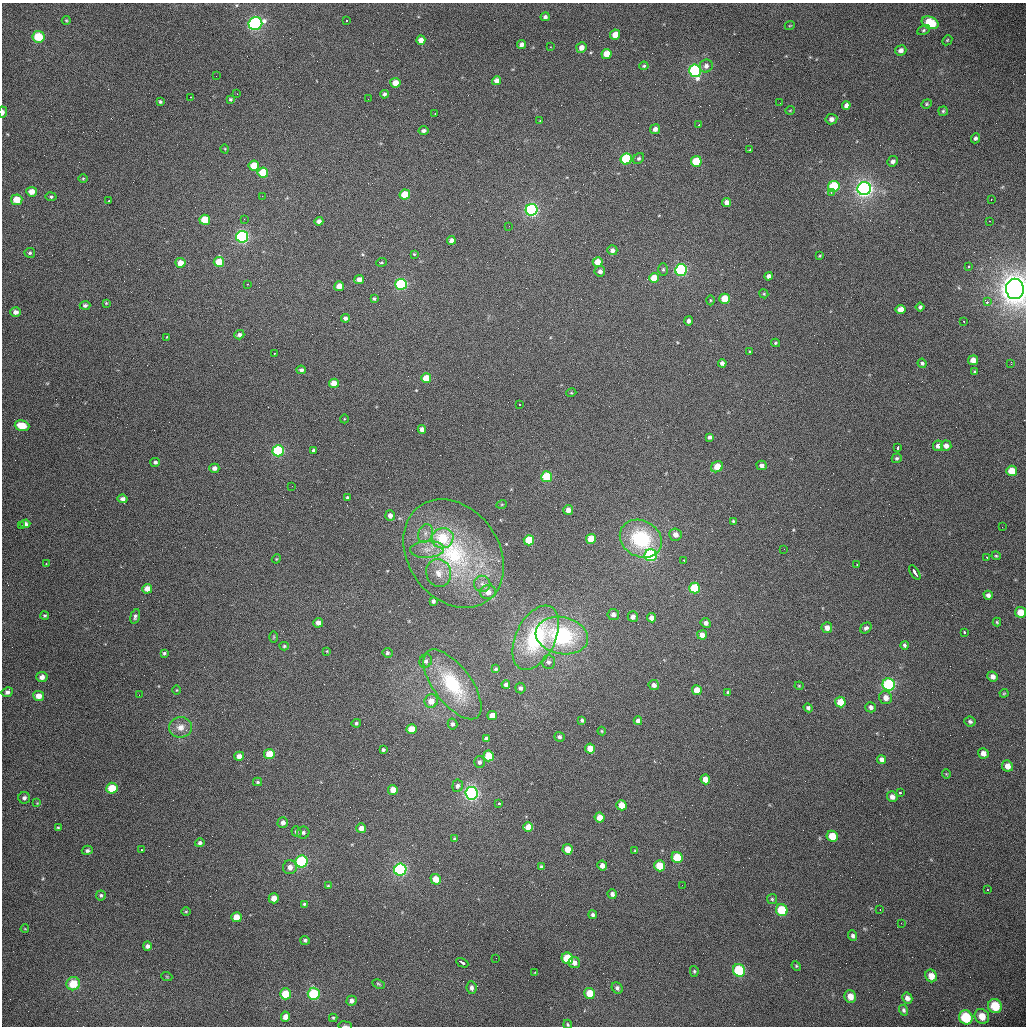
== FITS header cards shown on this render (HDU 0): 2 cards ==
NAXIS1  =                 1024 /fastest changing axis
NAXIS2  =                 1024 /next to fastest changing axis

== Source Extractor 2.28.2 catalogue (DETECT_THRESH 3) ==
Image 1024 x 1024 px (HDU 0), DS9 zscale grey, 1 PNG px = 1 image px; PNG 1028 x 1028 px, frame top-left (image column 1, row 1024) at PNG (2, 3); each listed source drawn as its Kron ellipse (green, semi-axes under 4 px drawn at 4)
Background 459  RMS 15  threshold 45.4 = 3 sigma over >= 5 px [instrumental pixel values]
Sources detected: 311; all 311 listed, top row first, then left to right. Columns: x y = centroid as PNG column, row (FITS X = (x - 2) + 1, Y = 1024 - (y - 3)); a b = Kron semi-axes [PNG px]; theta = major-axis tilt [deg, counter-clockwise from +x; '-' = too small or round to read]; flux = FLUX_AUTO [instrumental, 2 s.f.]
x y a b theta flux
545 17 5 4 - 3.1e+03
66 20 4 4 - 1.0e+03
347 21 3 3 - 2.7e+03
930 23 9 6 -21 3.0e+04
255 24 7 6 - 2.1e+05
790 25 5 3 - 8.6e+02
923 30 7 4 28 1.6e+03
615 35 5 5 - 1.4e+04
38 37 6 6 - 2.8e+04
421 40 5 4 - 7.0e+03
947 40 5 4 - 1.2e+03
522 45 5 4 - 4.4e+03
550 47 3 3 - 9.6e+02
581 48 5 5 - 6.8e+03
901 50 6 5 - 4.3e+03
606 54 5 5 - 1.6e+04
644 66 5 4 - 1.5e+03
706 66 7 6 - 4.1e+03
695 71 6 6 - 1.8e+05
216 76 2 2 - 4.3e+02
497 81 4 4 - 6.6e+03
395 83 5 5 - 1.2e+04
237 94 3 2 - 8.4e+02
384 94 4 4 - 2.8e+03
191 97 3 3 - 8.2e+02
230 99 4 3 - 1.4e+03
368 99 2 2 - 5.3e+02
160 102 3 3 - 1.6e+03
780 103 2 2 - 7.0e+02
927 104 5 4 - 1.3e+03
846 105 4 4 - 4.2e+03
790 110 5 3 - 7.8e+02
943 111 5 5 - 1.4e+03
3 112 6 3 87 4.1e+03
435 113 2 2 - 9.9e+02
831 119 6 5 - 4.6e+03
540 121 3 3 - 2.2e+03
699 125 2 2 - 5.6e+03
655 129 5 4 - 4.7e+03
423 131 5 4 - 3.3e+03
975 138 5 4 - 2.5e+03
225 149 5 3 - 7.7e+02
750 150 3 3 - 9.8e+02
639 158 6 5 - 2.1e+03
626 159 5 5 - 7.6e+04
696 161 5 5 - 3.6e+04
893 161 5 5 - 3.8e+03
254 166 5 5 - 2.6e+04
263 173 5 5 - 3.3e+04
83 178 5 3 - 9.6e+02
834 186 5 5 - 5.3e+04
864 189 7 6 - 4.5e+05
32 192 5 5 - 8.9e+03
831 193 3 3 - 1.3e+03
405 194 5 5 - 2.8e+04
262 196 2 2 - 1.2e+03
51 197 5 4 - 1.6e+03
17 200 5 5 - 1.8e+04
991 200 3 2 - 1.6e+03
109 201 3 2 - 1.1e+03
727 202 4 4 - 6.5e+03
532 210 6 6 - 2.1e+05
244 219 3 2 - 1.5e+03
205 220 5 5 - 3.4e+04
319 221 4 4 - 4.5e+03
990 221 2 2 - 7.3e+02
509 226 3 2 - 8.7e+02
242 237 6 6 - 2.2e+05
451 240 4 4 - 4.6e+03
612 250 5 5 - 4.0e+03
30 253 5 5 - 1.7e+03
414 254 4 4 - 1.1e+03
820 256 3 2 - 9.9e+02
219 262 5 5 - 2.1e+04
381 262 5 3 - 1.1e+03
598 262 5 5 - 1.5e+04
180 263 5 5 - 1.1e+04
969 266 3 3 - 6.6e+03
663 269 6 5 - 1.7e+03
681 270 6 5 - 1.6e+05
600 271 5 5 - 4.1e+03
769 276 4 4 - 4.7e+03
654 278 5 5 - 2.0e+04
359 279 5 4 - 5.8e+03
247 284 3 3 - 1.2e+03
401 284 6 5 - 1.0e+05
339 286 5 4 - 1.0e+04
1015 289 10 9 - 1.3e+06
764 294 4 3 - 1.0e+03
374 299 3 3 - 1.4e+03
725 299 5 5 - 2.6e+04
710 300 5 3 - 1.1e+03
987 302 3 3 - 5.7e+03
106 303 4 4 - 1.0e+03
85 305 5 4 - 2.5e+03
920 307 4 3 - 2.0e+03
901 309 5 4 - 9.6e+03
16 312 5 4 - 4.7e+03
345 318 4 4 - 3.2e+03
688 321 4 4 - 3.7e+03
964 322 3 2 - 1.6e+03
239 335 5 4 - 3.4e+03
167 337 3 2 - 3.0e+03
775 343 4 4 - 1.2e+03
749 351 3 3 - 7.4e+03
274 353 3 2 - 2.1e+03
973 360 5 5 - 7.8e+03
722 363 4 4 - 4.1e+03
922 363 4 4 - 2.0e+03
1011 364 3 2 - 9.4e+02
301 370 4 4 - 2.6e+03
975 372 4 4 - 1.4e+03
426 378 5 5 - 1.9e+04
334 383 5 4 - 1.2e+04
571 393 5 3 - 9.6e+02
520 405 3 3 - 2.8e+03
344 419 4 3 - 7.3e+02
22 426 7 5 -17 2.3e+04
422 429 4 4 - 5.2e+03
709 437 4 4 - 2.7e+03
938 446 5 5 - 4.0e+03
946 446 5 5 - 5.4e+03
898 448 3 3 - 8.1e+03
313 450 4 3 - 1.7e+03
278 451 6 5 - 1.0e+05
897 458 5 4 - 1.7e+03
155 462 5 4 - 2.4e+03
761 465 5 4 - 3.6e+03
717 467 6 5 - 1.9e+04
214 468 5 4 - 4.2e+03
1012 471 5 5 - 1.6e+04
547 477 5 5 - 4.6e+04
292 486 2 2 - 4.7e+02
347 497 4 3 - 1.2e+03
123 499 5 4 - 3.3e+03
502 504 5 3 - 9.6e+02
568 510 5 5 - 6.2e+03
390 515 5 5 - 5.5e+03
733 521 4 3 - 1.3e+03
25 524 5 4 - 4.1e+03
21 525 3 2 - 1.2e+03
1002 527 2 2 - 4.3e+02
425 533 9 7 68 5.6e+03
675 535 6 6 - 6.4e+03
443 538 11 10 - 4.2e+04
591 539 5 5 - 1.7e+04
641 539 22 18 -30 7.3e+04
529 540 5 5 - 2.7e+04
427 549 17 8 4 1.1e+04
784 549 2 2 - 4.8e+02
454 554 58 45 -54 1.5e+05
651 555 6 6 - 1.1e+05
996 556 4 4 - 1.2e+03
987 557 3 2 - 2.2e+03
276 559 5 3 - 8.6e+02
684 560 3 2 - 2.5e+03
46 564 3 2 - 2.6e+03
857 564 3 2 - 2.4e+03
915 572 8 3 -57 1.5e+04
439 573 14 12 -74 1.2e+04
482 584 8 8 - 4.8e+03
694 588 5 5 - 4.8e+04
147 589 5 5 - 9.5e+03
488 592 8 7 - 7.7e+03
988 595 4 4 - 3.4e+03
433 601 4 3 - 2.2e+03
1020 612 5 5 - 1.6e+04
613 614 6 5 - 4.5e+03
45 615 4 4 - 1.3e+03
135 616 7 4 74 2.4e+03
633 617 5 5 - 5.2e+03
651 618 4 4 - 6.6e+03
997 622 4 4 - 1.2e+03
318 623 5 5 - 6.3e+03
706 623 5 4 - 4.1e+03
827 628 5 5 - 6.8e+03
866 628 6 5 - 2.5e+03
964 632 3 3 - 7.7e+03
702 635 5 4 - 7.6e+03
562 636 26 18 -11 9.6e+04
274 637 6 4 89 1.2e+03
536 638 34 19 64 9.0e+04
905 645 4 3 - 2.0e+03
284 646 4 4 - 1.4e+03
327 651 4 3 - 8.4e+02
164 653 4 3 - 1.4e+03
387 653 5 5 - 2.1e+03
426 661 7 6 - 2.9e+03
548 662 7 6 - 3.0e+03
496 669 4 4 - 1.5e+03
993 676 5 5 - 4.5e+03
42 677 5 5 - 5.4e+03
452 684 41 19 -53 6.9e+04
506 684 4 4 - 2.8e+03
654 685 5 5 - 4.6e+03
889 685 6 6 - 1.4e+05
799 686 4 4 - 9.7e+02
520 688 5 5 - 2.8e+03
177 690 5 3 - 8.7e+02
697 690 5 5 - 1.3e+04
7 692 6 5 - 3.1e+03
728 692 4 3 - 1.5e+03
1004 693 4 4 - 1.1e+03
139 695 3 2 - 7.5e+02
39 696 5 5 - 9.0e+03
886 698 6 6 - 7.4e+03
431 701 7 6 - 1.0e+04
840 702 5 5 - 1.4e+04
871 707 5 5 - 3.4e+03
808 708 5 4 - 2.4e+03
492 715 5 4 - 9.8e+03
582 720 4 3 - 2.2e+03
638 721 4 4 - 4.0e+03
970 722 6 5 - 2.5e+03
356 723 5 4 - 1.6e+03
452 724 5 5 - 2.6e+03
180 727 11 10 - 8.7e+03
412 729 5 5 - 1.6e+04
602 731 4 4 - 1.1e+03
559 737 5 5 - 2.8e+03
486 739 4 4 - 3.6e+03
590 749 5 5 - 1.3e+04
383 750 4 4 - 1.7e+03
983 753 5 5 - 6.1e+03
269 754 5 5 - 1.9e+04
239 756 5 4 - 6.7e+03
489 756 5 5 - 3.2e+04
881 760 5 4 - 4.4e+03
479 762 6 5 - 3.0e+03
1007 766 6 5 - 7.9e+03
946 774 4 4 - 9.5e+02
705 779 5 4 - 9.8e+03
258 782 4 3 - 1.5e+03
458 786 6 5 - 2.8e+03
112 788 6 5 - 3.0e+04
393 790 5 5 - 1.2e+04
471 793 6 6 - 3.0e+05
900 793 4 3 - 8.0e+03
892 797 5 5 - 5.1e+03
24 798 6 6 - 3.0e+03
37 803 4 4 - 9.2e+02
499 803 3 3 - 5.8e+03
621 805 5 5 - 1.8e+04
600 818 5 5 - 1.3e+04
283 822 5 5 - 3.8e+03
528 827 5 5 - 1.3e+04
58 828 4 4 - 1.3e+03
361 828 5 5 - 6.5e+03
296 832 5 5 - 2.0e+03
303 833 6 6 - 2.3e+03
832 836 6 5 - 2.5e+04
454 839 4 3 - 1.4e+03
200 843 5 4 - 2.5e+03
568 849 5 5 - 1.4e+04
87 850 5 4 - 2.0e+03
142 850 3 3 - 2.4e+03
635 851 3 3 - 1.1e+03
677 857 6 5 - 3.6e+04
302 862 6 6 - 1.1e+05
602 865 5 4 - 6.1e+03
660 866 5 5 - 2.8e+04
290 867 7 7 - 6.2e+03
542 867 4 3 - 2.1e+03
400 870 6 6 - 1.8e+05
436 879 5 5 - 1.4e+04
682 885 3 2 - 7.9e+02
328 886 4 4 - 9.7e+02
987 890 2 2 - 1.0e+03
612 894 5 4 - 3.3e+03
101 895 5 5 - 1.9e+03
274 898 5 5 - 8.8e+03
772 899 5 5 - 1.4e+03
304 904 4 3 - 1.6e+03
782 910 6 5 - 4.8e+04
880 910 3 2 - 1.6e+03
186 911 5 3 - 9.3e+02
593 915 4 4 - 2.4e+03
236 917 5 5 - 1.3e+04
901 923 2 2 - 1.3e+03
25 929 4 2 - 6.9e+02
853 936 5 4 - 2.5e+03
305 940 5 4 - 2.0e+03
147 946 4 4 - 3.4e+03
496 958 2 2 - 5.0e+02
567 958 6 5 - 4.7e+04
462 963 6 3 -28 2.0e+04
574 963 6 5 - 5.3e+03
796 966 5 4 - 1.2e+03
739 970 6 6 - 6.7e+04
694 971 5 4 - 1.5e+03
535 973 3 3 - 8.2e+02
931 976 6 5 - 1.0e+04
167 977 5 3 - 8.3e+02
73 984 7 6 - 2.2e+04
378 984 6 3 -26 1.1e+03
471 988 6 5 - 3.3e+03
617 988 6 5 - 2.9e+03
590 993 6 5 - 1.9e+04
285 994 5 5 - 2.4e+04
314 994 6 6 - 6.0e+04
850 996 6 5 - 9.5e+03
907 998 5 5 - 4.3e+03
351 1001 5 5 - 3.7e+03
995 1006 7 6 - 2.8e+04
904 1010 5 4 - 2.2e+03
982 1016 8 7 - 1.3e+04
285 1017 5 4 - 6.4e+03
966 1017 7 6 - 4.2e+04
333 1018 4 4 - 1.4e+03
568 1024 5 4 - 1.2e+03
345 1026 6 3 -8 1.1e+03
At the frame edge (FLAGS 8, measured only in part): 4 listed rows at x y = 3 112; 1015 289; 568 1024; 345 1026